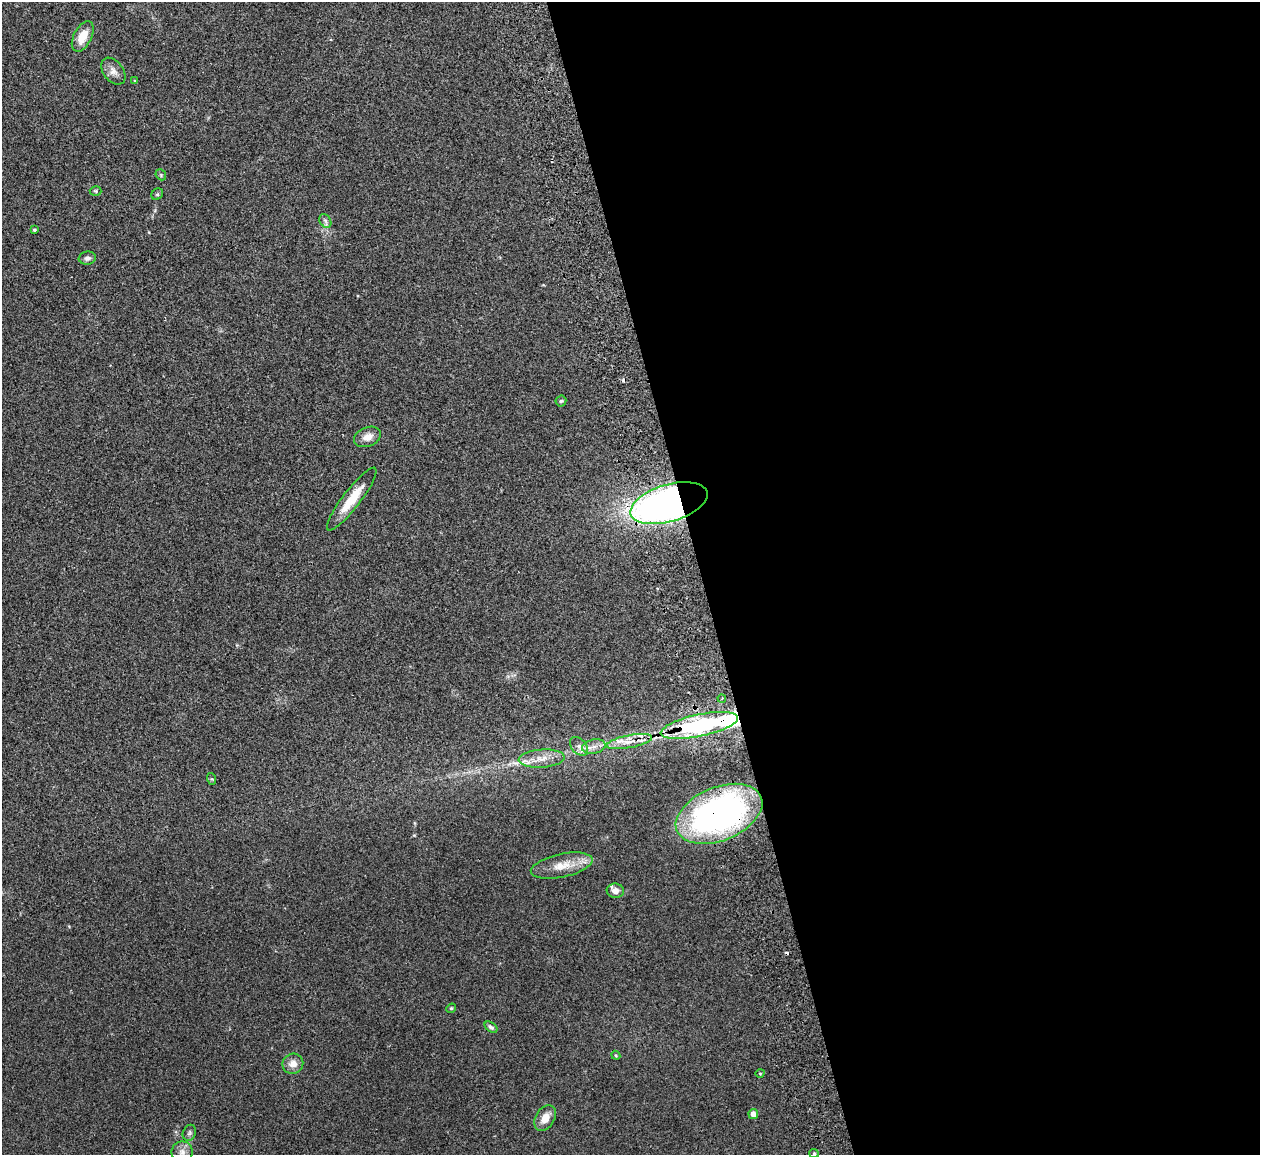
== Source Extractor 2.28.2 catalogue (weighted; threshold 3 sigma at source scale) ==
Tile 8 of 4 x 4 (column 4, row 2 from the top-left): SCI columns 3831-5088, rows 2459-3611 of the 5088 x 5029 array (HDU 1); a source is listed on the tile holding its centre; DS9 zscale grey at full resolution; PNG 1262 x 1157 px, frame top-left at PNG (2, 2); each listed source drawn as its Kron ellipse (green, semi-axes under 4 px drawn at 4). Shown black and unused: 44% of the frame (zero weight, under 2 of 3 exposures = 3% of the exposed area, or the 3 px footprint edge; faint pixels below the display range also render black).
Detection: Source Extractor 2.28.2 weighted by HDU 2 'WHT'; one run over the whole footprint, this tile lists its part. Background 0.0722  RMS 0.0088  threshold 0.0395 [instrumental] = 3 sigma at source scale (4.5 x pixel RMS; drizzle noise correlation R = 1.50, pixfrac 1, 0.05/0.05 arcsec/px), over >= 5 px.
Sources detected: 38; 2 cosmic-ray / hot-pixel residue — neither listed nor drawn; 3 inside a brighter listed object's ellipse — not listed separately; the other 33 listed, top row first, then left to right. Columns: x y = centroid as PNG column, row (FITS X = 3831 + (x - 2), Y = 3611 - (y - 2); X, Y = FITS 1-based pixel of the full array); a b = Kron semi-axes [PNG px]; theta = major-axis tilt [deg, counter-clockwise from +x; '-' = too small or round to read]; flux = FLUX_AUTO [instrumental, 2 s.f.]
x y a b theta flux
83 36 16 9 63 13
113 71 15 10 -53 5.7
135 81 4 3 - 1
161 175 6 4 -49 1.3
96 191 6 5 - 1.2
157 194 6 5 - 1.4
325 221 7 5 -60 2.1
34 230 4 3 - 1.2
87 258 8 6 7 3
561 401 5 5 - 1.3
367 437 14 9 23 7.5
352 499 39 9 52 20
669 503 40 18 16 400
722 698 4 3 - 0.77
699 725 39 11 12 130
629 742 23 6 11 9.3
579 746 11 7 -46 4.7
594 747 12 7 12 5.6
542 759 23 9 4 12
212 779 6 4 -71 0.97
719 814 45 26 22 260
562 866 31 11 12 15
615 891 9 7 -8 5.8
451 1008 5 4 - 1.2
491 1027 7 4 -35 2
616 1055 4 4 - 0.89
293 1064 10 10 - 6.9
760 1073 4 3 - 0.65
753 1114 5 5 - 5.7
545 1118 14 9 58 9.2
189 1133 8 6 66 2.2
182 1152 10 10 - 5.3
814 1153 5 4 - 1.1
Overlapping masked pixels (flux is a lower limit): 4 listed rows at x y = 669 503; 699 725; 629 742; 719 814